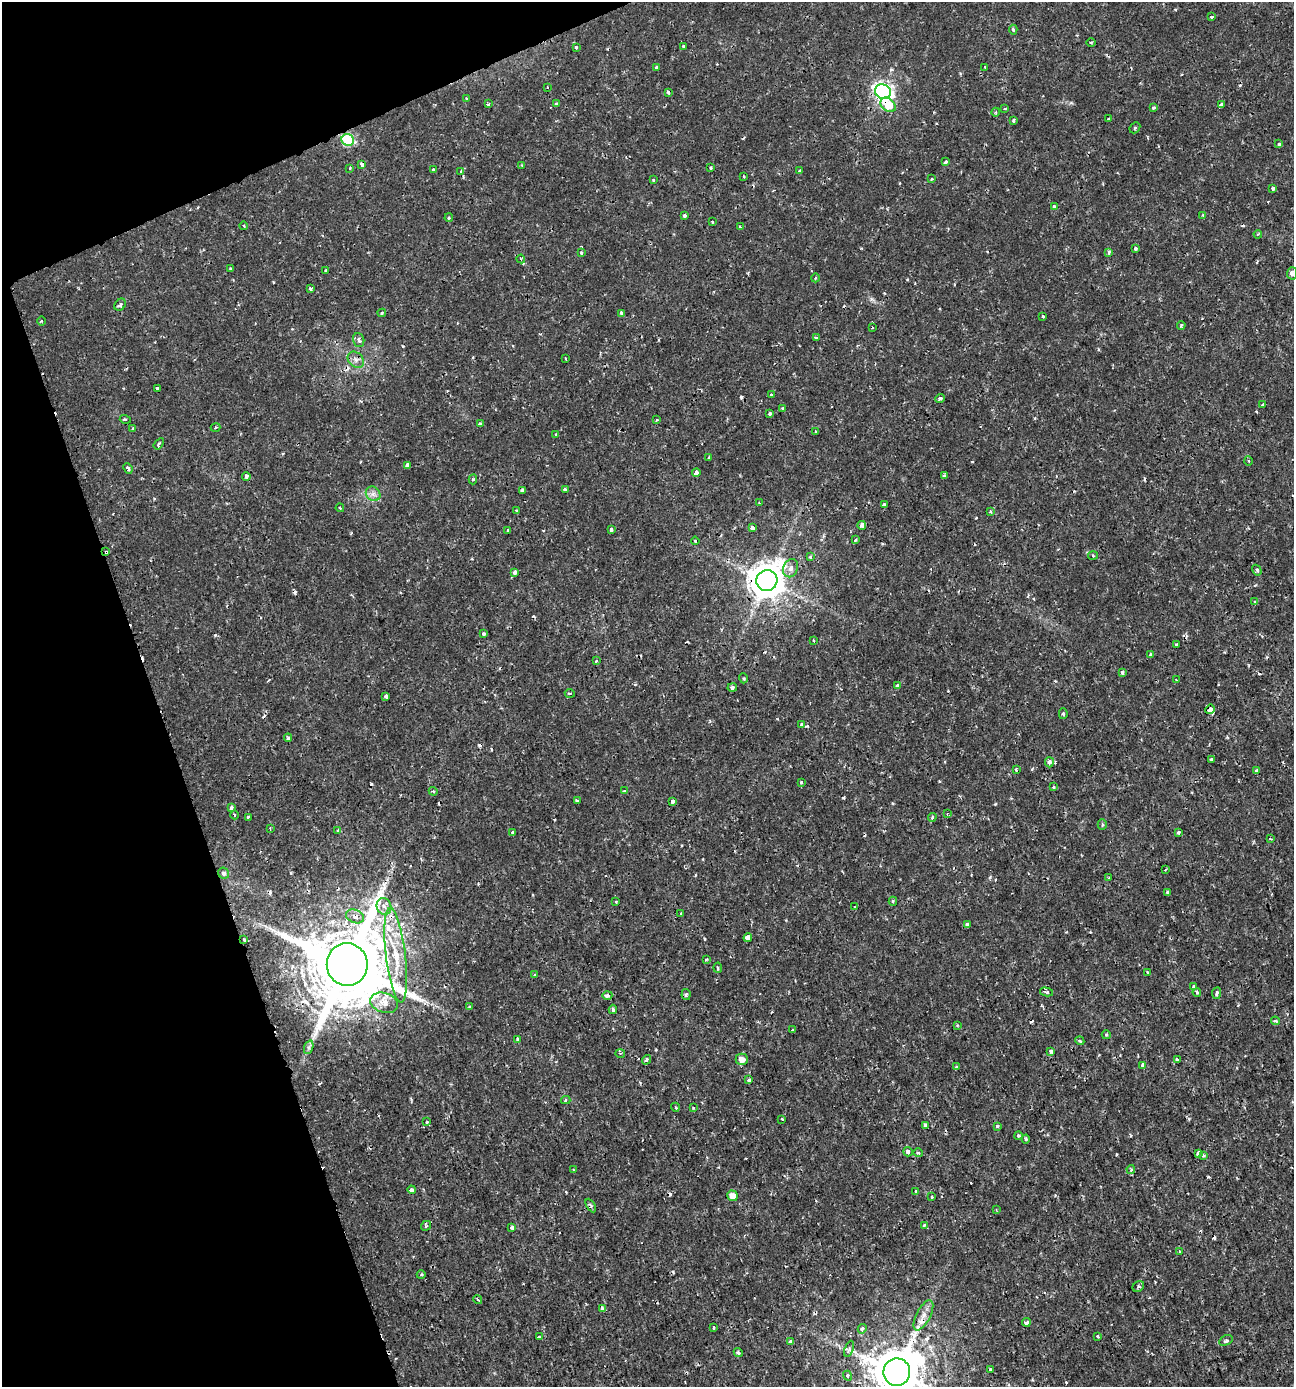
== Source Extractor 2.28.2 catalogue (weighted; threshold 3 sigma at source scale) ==
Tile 5 of 4 x 4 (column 1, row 2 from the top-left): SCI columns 136-1427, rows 2770-4154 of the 5388 x 5543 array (HDU 1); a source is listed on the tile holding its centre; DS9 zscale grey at full resolution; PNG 1296 x 1389 px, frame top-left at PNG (2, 2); each listed source drawn as its Kron ellipse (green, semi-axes under 4 px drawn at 4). Shown black and unused: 18% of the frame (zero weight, under 2 of 3 exposures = <1% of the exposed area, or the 3 px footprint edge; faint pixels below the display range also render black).
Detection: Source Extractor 2.28.2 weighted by HDU 2 'WHT'; one run over the whole footprint, this tile lists its part. Background 0.00175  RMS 0.001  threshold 0.00458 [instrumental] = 3 sigma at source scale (4.5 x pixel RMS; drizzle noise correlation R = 1.50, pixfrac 1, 0.0396/0.0396 arcsec/px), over >= 5 px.
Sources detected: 267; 36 cosmic-ray / hot-pixel residue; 1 long thin detection or spike segment (spike, bleed or trail) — neither listed nor drawn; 1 inside a brighter listed object's ellipse — not listed separately; the other 229 listed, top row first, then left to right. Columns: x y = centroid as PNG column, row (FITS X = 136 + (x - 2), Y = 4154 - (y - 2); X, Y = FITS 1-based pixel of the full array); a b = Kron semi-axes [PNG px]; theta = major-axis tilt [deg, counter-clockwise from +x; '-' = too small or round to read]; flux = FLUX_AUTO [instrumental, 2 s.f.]
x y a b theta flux
1212 17 3 3 - 0.25
1013 30 5 4 - 0.15
1091 43 5 3 - 0.11
683 46 3 2 - 0.11
576 47 3 3 - 0.12
985 67 3 3 - 0.12
656 68 4 3 - 0.21
547 87 3 2 - 0.069
668 92 4 3 - 0.18
883 92 8 7 - 40
467 99 3 3 - 0.3
488 104 3 3 - 0.19
556 104 3 3 - 0.29
1221 104 3 3 - 0.72
888 105 8 6 -39 2.7
1005 108 4 2 - 0.096
1154 108 4 3 - 0.14
996 112 4 3 - 0.1
1109 118 3 2 - 0.13
1014 121 3 3 - 0.15
1135 128 6 4 46 0.16
348 140 6 6 - 8.9
1279 144 3 3 - 0.19
946 162 4 3 - 0.29
362 164 4 3 - 0.82
522 165 3 2 - 0.08
350 168 4 2 - 0.076
710 168 3 2 - 0.15
433 170 3 3 - 0.15
461 171 4 3 - 0.18
800 171 4 3 - 0.4
744 176 3 2 - 0.12
931 179 3 3 - 0.18
654 180 4 2 - 0.086
1273 188 3 3 - 0.19
1054 206 3 3 - 0.13
1203 215 4 3 - 0.11
685 216 4 3 - 0.17
449 218 4 3 - 0.15
712 222 3 2 - 0.11
244 226 4 3 - 0.1
740 227 4 3 - 0.19
1258 234 4 3 - 0.099
1135 248 4 3 - 0.24
1109 252 4 3 - 0.26
581 253 4 3 - 0.13
521 259 4 4 - 0.15
230 269 3 3 - 0.11
326 270 3 3 - 0.39
1292 273 6 5 - 0.34
815 278 4 3 - 0.082
310 289 4 4 - 0.2
120 305 6 5 - 0.28
382 313 4 3 - 0.16
621 313 3 3 - 0.27
1043 316 3 3 - 0.16
41 321 5 3 - 0.097
1181 325 4 3 - 0.15
872 328 3 2 - 0.099
816 337 4 3 - 0.26
359 340 7 5 -73 0.32
565 358 3 3 - 0.19
356 360 9 7 -45 0.46
157 388 3 3 - 0.43
771 395 4 2 - 0.11
940 398 5 4 - 0.23
1263 405 3 3 - 0.26
783 409 4 3 - 0.2
770 414 4 3 - 0.23
125 419 5 3 - 0.11
657 420 3 3 - 0.11
480 424 4 3 - 0.24
216 427 5 2 - 0.11
132 428 3 3 - 0.19
815 431 4 2 - 0.09
556 435 3 3 - 0.27
159 444 6 3 53 0.16
709 457 4 3 - 0.1
1249 461 4 3 - 0.11
407 465 4 3 - 0.72
128 468 5 4 - 0.26
696 472 4 3 - 0.81
944 475 4 3 - 0.16
246 476 4 4 - 0.23
473 479 5 4 - 0.18
565 489 4 3 - 0.19
522 490 3 3 - 0.2
373 494 8 6 -44 0.42
759 503 3 3 - 0.26
884 504 3 3 - 0.21
340 508 4 3 - 0.11
516 510 3 3 - 0.21
990 512 4 3 - 0.13
862 525 4 3 - 0.66
752 528 4 3 - 0.48
611 529 4 3 - 0.31
508 531 3 3 - 0.16
855 539 3 3 - 0.35
695 541 4 3 - 0.14
106 552 4 2 - 0.24
1093 555 5 3 - 0.12
810 557 4 4 - 0.16
791 568 9 7 67 0.5
1257 570 6 3 -58 0.19
515 572 4 3 - 0.47
767 580 10 10 - 240
1255 602 4 3 - 0.13
483 634 3 3 - 0.37
813 640 3 2 - 0.094
1176 645 4 3 - 0.24
1151 655 3 3 - 0.53
596 661 3 3 - 0.16
1122 672 4 3 - 0.52
743 678 5 3 - 0.11
1176 680 3 3 - 0.12
897 686 4 4 - 0.29
732 688 5 4 - 0.38
570 693 5 2 - 0.11
386 697 3 3 - 0.26
1210 709 5 4 - 0.86
1063 714 5 4 - 0.17
801 724 3 3 - 0.4
288 738 4 3 - 0.16
1211 759 3 3 - 0.13
1049 762 5 4 - 0.35
1016 770 3 3 - 0.18
1257 770 4 3 - 0.18
801 782 3 3 - 0.19
1054 787 4 3 - 0.14
433 791 4 3 - 0.11
624 791 4 2 - 0.085
577 801 3 3 - 0.34
672 801 4 3 - 0.41
231 808 4 3 - 0.42
947 814 4 3 - 0.099
235 815 4 3 - 0.081
248 817 3 3 - 0.29
932 817 4 3 - 0.21
1102 825 5 4 - 0.15
270 828 2 2 - 0.069
338 830 4 3 - 0.17
1178 832 3 3 - 0.26
512 833 4 3 - 0.4
1270 839 3 3 - 0.15
1165 870 3 2 - 0.11
224 873 5 5 - 0.24
1109 878 3 3 - 0.096
1168 892 4 3 - 0.13
616 901 3 2 - 0.11
893 901 4 4 - 0.16
384 906 8 7 - 0.55
855 906 3 3 - 0.39
681 914 3 2 - 0.1
355 916 9 6 -21 0.51
967 925 3 3 - 3.3
748 938 4 4 - 1.2
244 940 3 3 - 0.19
396 955 47 10 -83 3.8
706 959 3 2 - 0.13
347 965 21 20 - 1400
718 968 5 3 - 0.14
1147 972 4 2 - 0.11
534 975 3 2 - 0.077
1194 987 4 3 - 0.18
1046 992 6 4 -13 0.21
1197 992 4 3 - 0.13
1217 993 6 4 81 0.25
686 994 5 4 - 0.22
607 995 5 4 - 0.37
384 1003 14 10 -17 1
469 1007 3 2 - 0.069
613 1009 4 3 - 0.26
1275 1021 5 4 - 0.21
957 1025 3 3 - 0.11
792 1030 4 3 - 0.1
1106 1035 4 4 - 0.19
517 1039 3 3 - 0.32
1080 1041 4 3 - 0.11
309 1047 7 4 72 0.25
1051 1051 3 3 - 0.64
620 1053 5 3 - 0.098
742 1059 6 6 - 0.8
647 1060 5 3 - 0.25
1177 1060 4 3 - 0.15
1143 1065 4 3 - 0.44
956 1067 3 3 - 0.17
749 1080 3 3 - 0.21
566 1100 4 4 - 0.18
675 1107 4 3 - 0.098
693 1108 3 3 - 0.088
782 1119 3 2 - 0.095
427 1122 3 3 - 0.28
925 1125 4 3 - 0.23
997 1126 3 3 - 0.27
1018 1136 4 3 - 0.16
1026 1139 4 4 - 0.13
908 1152 5 4 - 0.38
918 1153 5 3 - 0.16
1198 1153 4 3 - 0.72
1203 1155 3 3 - 0.24
1131 1169 4 3 - 0.14
573 1170 3 2 - 0.11
412 1190 4 4 - 1
915 1192 3 3 - 0.67
732 1196 5 5 - 1
932 1197 3 3 - 0.16
591 1205 7 3 -59 0.16
996 1209 4 3 - 0.087
924 1225 3 3 - 0.2
426 1226 5 4 - 0.16
512 1228 3 3 - 0.25
1180 1252 4 3 - 0.12
421 1275 4 3 - 0.1
1138 1286 6 5 - 0.2
478 1300 4 3 - 0.11
602 1308 4 3 - 0.41
923 1315 16 7 63 0.82
1026 1322 4 3 - 0.27
714 1328 4 3 - 0.15
862 1329 5 4 - 0.25
1097 1336 3 3 - 0.095
539 1337 4 3 - 0.25
1226 1340 7 5 28 0.22
791 1342 4 4 - 1.2
849 1349 8 4 70 0.24
738 1352 5 4 - 0.2
990 1369 3 3 - 0.15
897 1372 14 13 - 570
847 1376 5 4 - 0.33
Overlapping masked pixels (flux is a lower limit): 12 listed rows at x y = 883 92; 888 105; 348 140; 362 164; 800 171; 106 552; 767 580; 1210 709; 244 940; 396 955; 347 965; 897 1372
Isophote crosses this tile's border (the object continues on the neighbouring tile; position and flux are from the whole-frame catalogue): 2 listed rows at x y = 1292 273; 897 1372